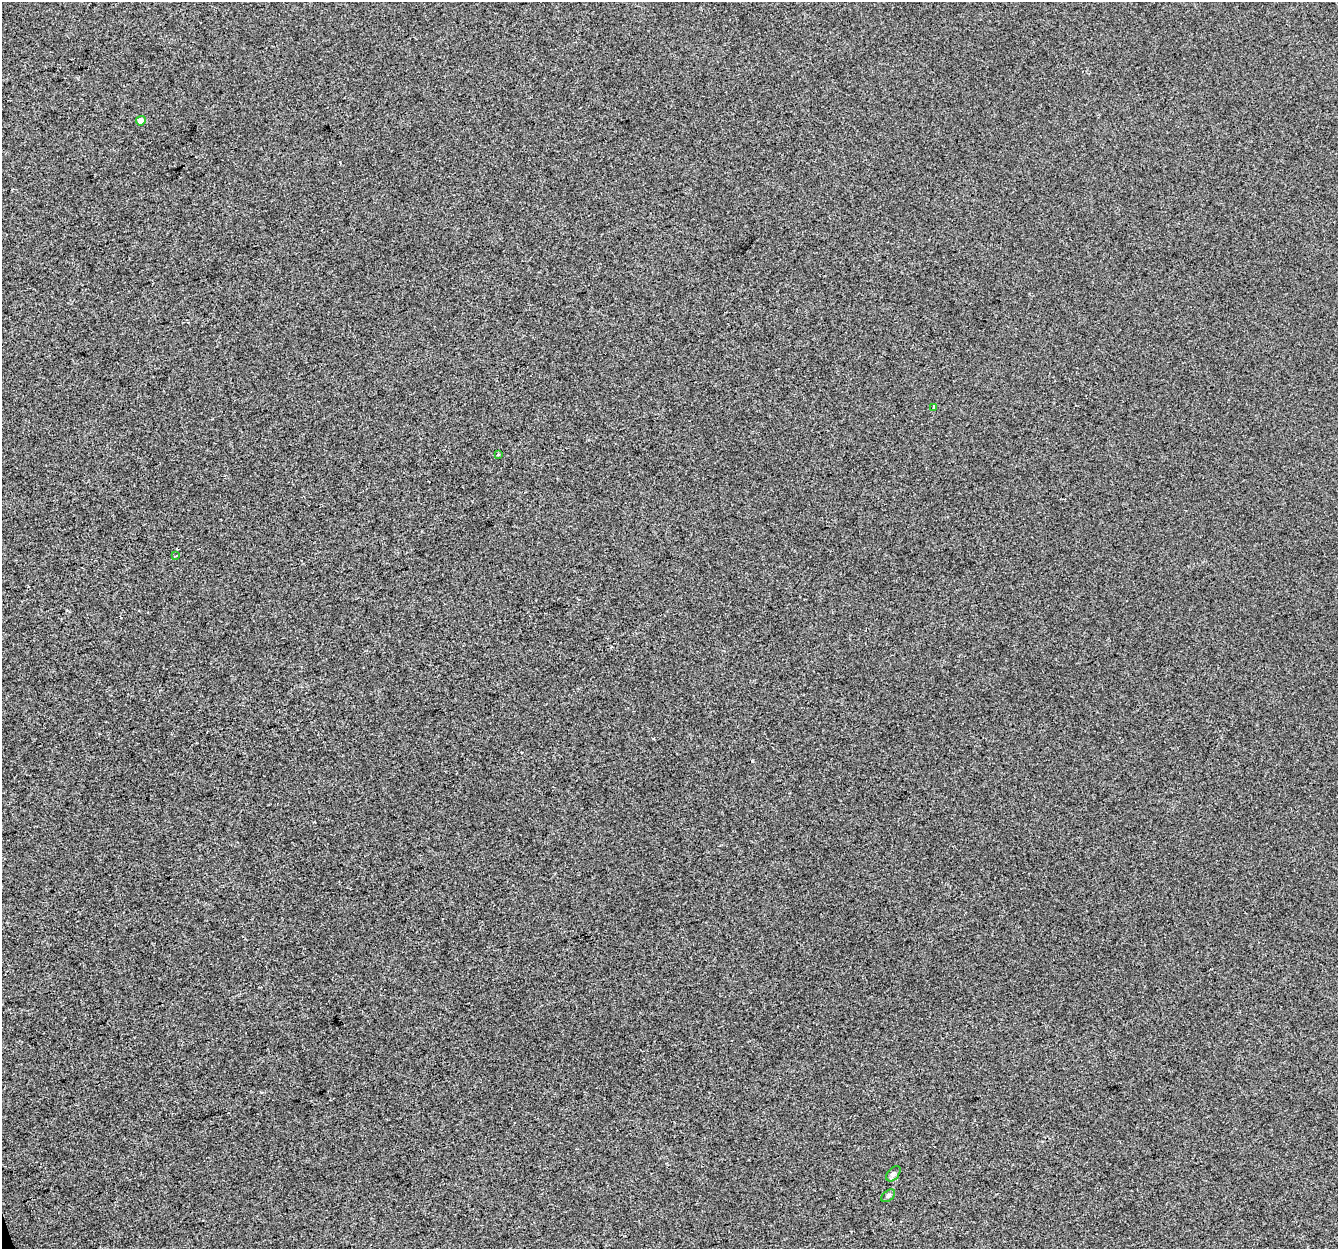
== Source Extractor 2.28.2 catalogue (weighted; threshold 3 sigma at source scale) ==
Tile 7 of 4 x 4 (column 3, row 2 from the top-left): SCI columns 2673-4008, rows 2609-3855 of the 5344 x 5163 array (HDU 1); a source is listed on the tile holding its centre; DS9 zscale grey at full resolution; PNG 1340 x 1251 px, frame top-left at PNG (2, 2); each listed source drawn as its Kron ellipse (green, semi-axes under 4 px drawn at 4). Shown black and unused: <1% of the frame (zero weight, under 2 of 3 exposures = <1% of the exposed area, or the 3 px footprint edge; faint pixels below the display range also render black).
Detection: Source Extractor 2.28.2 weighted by HDU 2 'WHT'; one run over the whole footprint, this tile lists its part. Background 1.29e-04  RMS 0.0056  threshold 0.0253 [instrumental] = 3 sigma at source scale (4.5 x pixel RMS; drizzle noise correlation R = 1.50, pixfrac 1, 0.0396/0.0396 arcsec/px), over >= 5 px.
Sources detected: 7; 1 cosmic-ray / hot-pixel residue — neither listed nor drawn; the other 6 listed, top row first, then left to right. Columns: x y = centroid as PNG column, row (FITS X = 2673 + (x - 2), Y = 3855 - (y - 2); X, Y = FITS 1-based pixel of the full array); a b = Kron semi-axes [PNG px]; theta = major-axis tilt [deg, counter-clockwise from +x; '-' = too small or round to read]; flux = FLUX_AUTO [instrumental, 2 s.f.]
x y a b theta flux
141 121 5 4 - 4.4
934 407 3 3 - 1
498 455 3 2 - 0.86
176 556 3 2 - 0.67
893 1174 9 5 49 1.4
888 1196 8 5 41 1.1